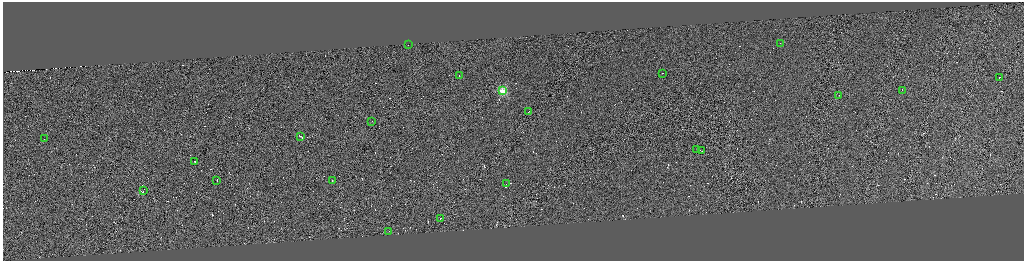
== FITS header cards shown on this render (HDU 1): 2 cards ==
NAXIS1  =                 4085
NAXIS2  =                 1034

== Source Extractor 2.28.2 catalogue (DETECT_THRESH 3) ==
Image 4085 x 1034 px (HDU 1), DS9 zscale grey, zoomed out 1/4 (1 PNG px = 4 x 4 image px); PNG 1026 x 263 px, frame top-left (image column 4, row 1034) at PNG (3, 2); each listed source drawn as its Kron ellipse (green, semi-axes under 4 px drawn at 4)
Background -0.392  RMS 4.2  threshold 12.5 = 3 sigma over >= 5 px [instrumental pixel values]
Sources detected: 405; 384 cannot appear on this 1/4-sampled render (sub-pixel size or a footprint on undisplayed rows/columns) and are neither listed nor drawn; the other 21 listed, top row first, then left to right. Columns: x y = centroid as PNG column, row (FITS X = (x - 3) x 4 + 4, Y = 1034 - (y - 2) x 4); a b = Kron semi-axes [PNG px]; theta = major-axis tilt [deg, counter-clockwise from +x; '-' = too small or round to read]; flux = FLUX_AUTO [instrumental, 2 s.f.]
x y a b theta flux
780 43 2 1 - 24000
408 45 2 1 - 12000
662 73 2 1 - 20000
459 76 2 1 - 23000
999 78 2 1 - 14000
502 91 2 2 - 130000
902 91 3 1 - 36000
839 95 2 1 - 13000
528 112 2 1 - 15000
372 121 2 1 - 7500
300 136 4 1 - 33000
44 139 2 1 - 21000
697 149 2 1 - 22000
702 151 4 1 - 30000
195 161 2 1 - 16000
216 180 2 1 - 18000
332 181 2 1 - 13000
506 184 2 1 - 13000
143 191 4 1 - 50000
440 218 2 1 - 16000
389 231 2 1 - 24000
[384 sub-pixel or undisplayed-footprint detections neither listed nor drawn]